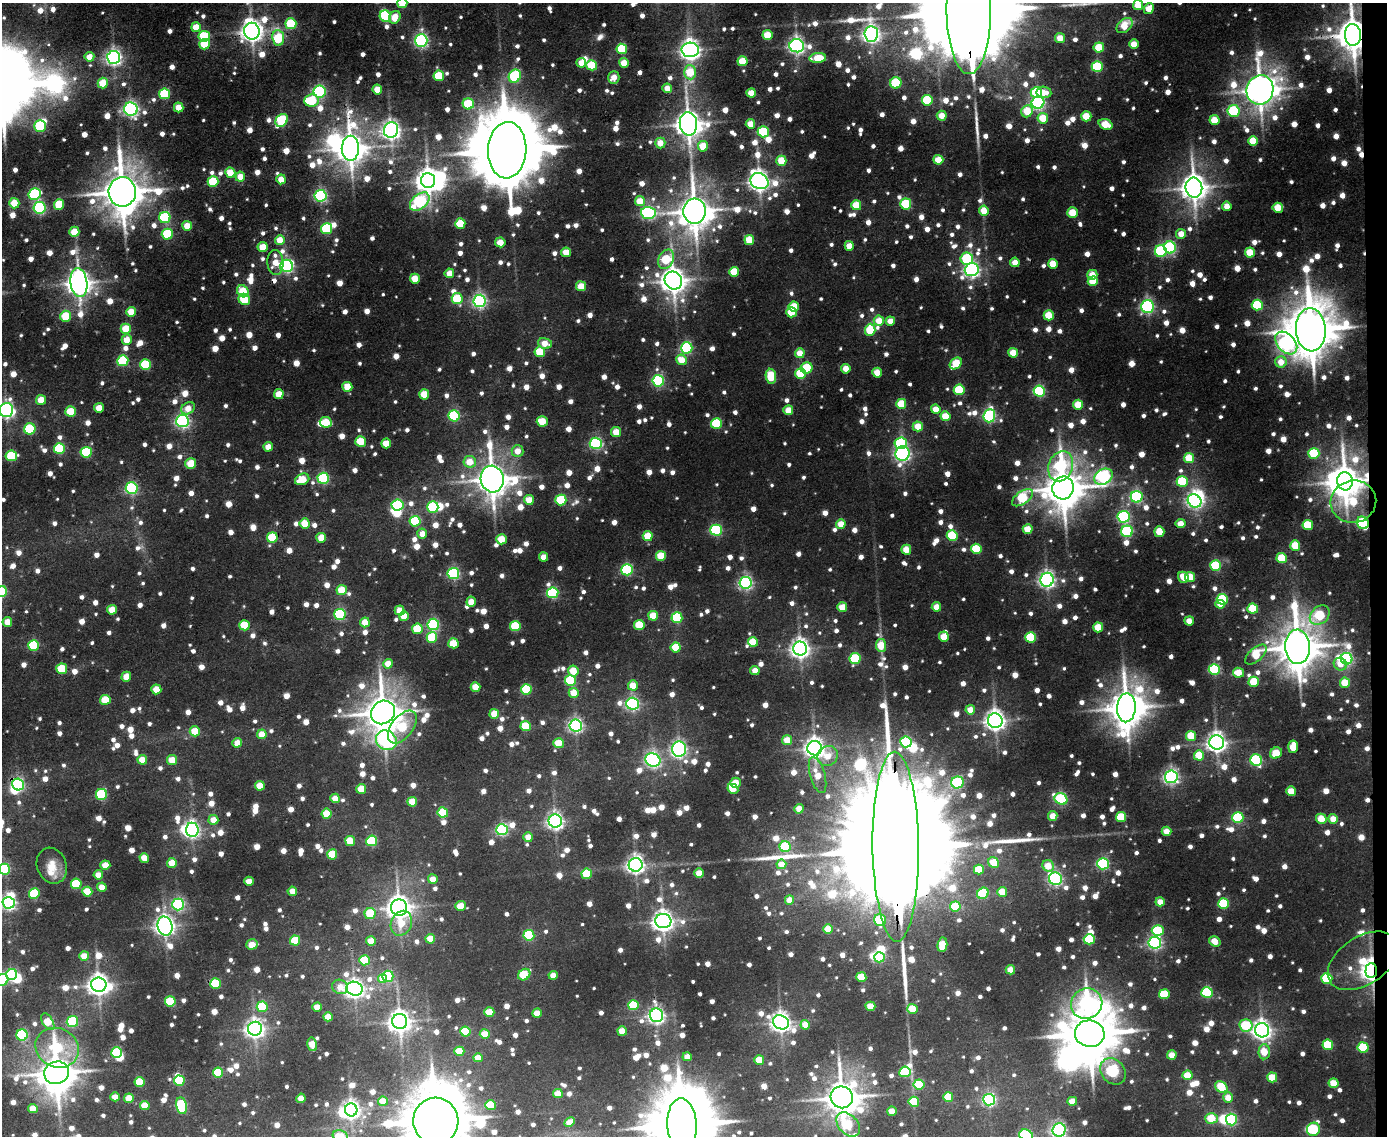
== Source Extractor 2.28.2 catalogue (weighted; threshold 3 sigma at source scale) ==
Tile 9 of 3 x 4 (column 3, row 3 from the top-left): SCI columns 2897-4281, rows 1135-2268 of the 4515 x 4537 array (HDU 1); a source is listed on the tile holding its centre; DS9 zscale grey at full resolution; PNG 1389 x 1138 px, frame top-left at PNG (2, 3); each listed source drawn as its Kron ellipse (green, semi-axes under 4 px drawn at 4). Shown black and unused: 1% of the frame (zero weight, under 3 of 4 exposures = <1% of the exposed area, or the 3 px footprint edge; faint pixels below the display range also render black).
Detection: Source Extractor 2.28.2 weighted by HDU 2 'WHT'; one run over the whole footprint, this tile lists its part. Background 0.0429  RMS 0.0073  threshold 0.0331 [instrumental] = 3 sigma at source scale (4.5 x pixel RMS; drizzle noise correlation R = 1.50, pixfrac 1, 0.05/0.05 arcsec/px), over >= 5 px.
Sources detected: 1884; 13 too faint to see at this stretch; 24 inside a brighter object's white glare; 3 cosmic-ray / hot-pixel residue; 6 long thin detections or spike segments (spike, bleed or trail) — neither listed nor drawn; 22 inside a brighter listed object's ellipse — not listed separately; of the other 1816, all 500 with FLUX_AUTO >= 12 (the completeness limit of this list) listed and drawn (1316 fainter detections not listed), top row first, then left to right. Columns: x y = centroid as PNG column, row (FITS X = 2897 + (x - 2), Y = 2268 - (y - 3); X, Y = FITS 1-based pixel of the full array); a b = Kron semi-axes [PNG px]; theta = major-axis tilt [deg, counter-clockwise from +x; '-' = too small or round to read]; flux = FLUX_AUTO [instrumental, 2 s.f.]
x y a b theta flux
402 3 5 5 - 28
1138 5 5 5 - 21
969 9 65 22 90 50000
1149 9 6 5 - 20
385 16 6 5 - 54
395 17 6 5 - 19
291 24 5 5 - 57
1125 25 9 6 42 22
196 27 5 5 - 20
252 31 8 8 - 710
871 34 7 7 - 430
767 35 5 5 - 27
1353 35 11 8 -87 2100
204 36 5 5 - 55
278 38 8 6 -83 57
1060 38 5 5 - 16
421 40 6 6 - 240
204 44 5 5 - 33
1134 44 5 4 - 14
797 46 7 6 - 360
1099 47 5 5 - 30
622 49 5 5 - 57
690 50 8 7 - 630
89 57 5 5 - 13
114 57 6 6 - 350
818 58 8 5 5 31
743 61 5 5 - 33
581 63 5 5 - 13
624 63 5 5 - 19
592 65 5 5 - 48
1097 67 5 5 - 72
690 72 7 6 - 30
439 76 5 5 - 40
515 76 7 6 - 110
614 78 6 5 - 15
103 83 5 5 - 24
896 83 5 5 - 59
667 88 5 4 - 13
377 89 5 5 - 18
1260 90 15 13 71 1700
320 91 6 6 - 150
1036 92 5 5 - 71
1044 92 7 5 -7 13
751 93 4 4 - 16
165 94 5 5 - 63
927 100 5 5 - 61
312 101 7 6 - 54
1038 103 6 6 - 210
468 104 5 5 - 46
179 107 5 5 - 20
131 109 7 6 - 260
1027 111 6 5 - 28
1234 111 6 6 - 72
942 116 5 5 - 14
1086 116 5 5 - 27
1043 118 5 5 - 24
282 120 7 5 49 82
1214 120 5 5 - 23
688 124 11 8 -84 1300
750 124 5 4 - 16
1106 124 7 5 -21 27
40 126 6 5 - 73
391 130 8 7 - 520
763 132 5 5 - 51
1253 141 5 5 - 32
660 143 5 5 - 14
703 146 5 5 - 23
350 148 12 8 89 1600
507 150 28 19 88 12000
938 160 5 5 - 22
781 161 5 5 - 26
230 173 5 5 - 21
240 177 5 5 - 16
281 179 5 4 - 16
428 180 7 7 - 860
759 181 9 7 -27 600
213 182 5 5 - 47
1194 188 10 8 -83 1300
122 192 15 13 -88 3300
34 194 6 6 - 96
320 196 6 6 - 180
640 201 5 5 - 20
420 202 11 7 42 130
14 203 5 5 - 23
59 204 5 5 - 34
906 204 5 5 - 52
856 205 5 5 - 29
1227 206 5 4 - 13
39 208 6 6 - 130
1278 208 5 5 - 24
695 211 12 11 - 2000
984 211 5 5 - 19
1072 212 5 5 - 27
648 213 7 6 - 190
165 218 5 5 - 91
460 224 5 5 - 45
187 226 5 5 - 17
326 229 5 5 - 73
74 232 5 5 - 25
167 234 5 5 - 62
1181 234 5 5 - 12
280 240 5 5 - 17
749 240 5 5 - 30
500 242 5 5 - 17
849 246 5 4 - 14
263 247 5 5 - 22
1170 247 6 5 - 150
1161 251 6 6 - 96
566 252 5 5 - 18
1250 252 5 5 - 28
967 258 6 6 - 63
666 259 10 7 63 47
1015 262 5 5 - 14
275 263 12 8 -89 16
1053 264 5 5 - 21
287 266 6 6 - 210
972 270 7 6 - 340
734 272 5 5 - 34
449 273 5 4 - 13
1092 275 5 5 - 19
415 279 5 5 - 18
673 281 9 8 - 1100
1093 281 5 5 - 29
79 283 14 8 -83 1100
581 286 5 5 - 21
243 291 6 5 - 35
244 299 6 5 - 38
457 299 5 5 - 52
479 301 6 6 - 240
1257 305 5 5 - 58
794 307 5 5 - 24
1147 307 6 6 - 210
131 312 5 5 - 16
791 312 5 5 - 27
1049 315 5 5 - 31
66 316 5 5 - 37
879 321 5 5 - 18
890 321 4 4 - 14
126 329 5 5 - 29
870 330 6 5 - 38
1311 330 21 15 -86 4900
127 340 5 5 - 15
545 343 7 5 -12 14
1286 343 13 9 -47 250
687 348 6 5 - 130
540 352 5 5 - 36
800 353 5 5 - 16
1013 353 5 5 - 21
681 360 5 5 - 20
123 361 5 5 - 76
1281 362 6 5 - 16
956 363 7 5 41 34
145 364 5 5 - 57
807 368 6 5 - 49
846 369 5 4 - 17
877 373 5 5 - 21
801 374 5 5 - 42
771 376 7 5 -81 41
658 381 6 5 - 130
347 387 5 5 - 19
959 390 5 5 - 50
1039 391 5 5 - 110
279 394 5 5 - 19
424 394 5 5 - 28
41 400 5 5 - 20
901 404 5 5 - 31
1078 405 5 5 - 27
99 408 5 5 - 18
188 408 7 5 31 14
936 409 5 4 - 16
6 410 7 7 - 280
788 410 5 5 - 18
71 412 5 5 - 33
454 416 5 5 - 100
945 416 5 5 - 27
989 416 6 6 - 150
182 421 6 6 - 260
542 421 5 5 - 27
326 422 6 5 - 31
716 423 5 5 - 60
918 426 5 5 - 19
30 429 5 5 - 75
616 432 5 5 - 18
361 441 5 5 - 31
386 443 5 5 - 20
596 443 6 5 - 140
901 443 6 6 - 74
268 447 4 4 - 12
59 448 5 5 - 74
518 451 6 6 - 12
86 452 5 5 - 78
902 453 7 7 - 260
1314 453 5 5 - 50
11 456 6 5 - 54
1189 458 5 5 - 28
470 462 6 6 - 18
191 464 5 5 - 27
1061 466 15 12 70 120
1103 477 10 7 30 220
323 478 5 5 - 120
302 479 7 5 24 24
492 479 13 11 -77 1900
1182 481 5 5 - 54
1345 481 9 7 -83 1900
132 488 6 6 - 130
1063 488 11 10 - 2800
1137 497 6 6 - 130
1022 498 12 6 35 63
529 500 5 5 - 18
561 500 5 5 - 63
1195 501 7 6 - 260
1353 502 23 21 14 46
397 505 6 5 - 93
433 507 5 5 - 67
1124 517 6 6 - 150
415 521 5 5 - 53
305 523 5 5 - 22
1363 523 6 5 - 99
841 524 5 4 - 19
1181 524 5 4 - 14
1308 525 5 5 - 46
1028 529 5 5 - 21
716 530 5 5 - 120
1127 531 6 6 - 83
1159 532 5 5 - 23
422 534 5 5 - 13
952 535 5 5 - 60
648 536 5 5 - 26
272 538 5 5 - 54
321 538 5 5 - 20
501 539 5 5 - 30
1295 545 5 5 - 31
976 549 5 5 - 40
906 550 5 5 - 21
661 556 5 5 - 32
543 557 4 4 - 15
1282 558 5 5 - 32
1216 566 5 5 - 60
627 570 5 5 - 96
453 573 6 5 - 140
1183 577 6 5 - 17
1190 577 5 5 - 27
1047 580 7 6 - 370
746 583 6 6 - 230
342 590 5 5 - 26
2 592 6 5 - 66
553 593 5 5 - 110
1222 599 5 5 - 61
471 602 5 4 - 12
1220 604 5 4 - 13
842 607 5 5 - 20
936 607 5 4 - 17
1253 608 5 5 - 38
112 610 5 5 - 19
400 610 5 5 - 16
340 614 5 5 - 97
1320 615 11 8 40 48
404 616 5 5 - 25
653 616 5 5 - 23
677 618 5 5 - 70
1189 621 5 4 - 13
7 622 5 5 - 16
365 622 5 5 - 20
433 624 6 5 - 130
244 625 5 5 - 34
639 625 5 5 - 38
515 626 5 5 - 49
1098 627 5 5 - 27
417 629 5 5 - 37
432 637 5 5 - 41
944 637 5 5 - 21
1031 637 5 5 - 54
753 642 5 5 - 31
453 643 5 5 - 30
34 645 5 5 - 64
881 645 6 5 - 28
676 647 5 5 - 28
1297 647 17 12 -88 3300
800 649 7 7 - 540
1256 655 13 6 42 34
855 658 5 5 - 63
1347 659 6 5 - 160
388 664 5 5 - 16
1340 664 7 6 - 13
62 669 5 5 - 40
1214 669 5 5 - 82
755 670 4 4 - 12
573 671 5 5 - 19
1238 673 5 5 - 18
126 677 5 4 - 15
570 680 5 5 - 66
1254 682 5 5 - 35
1345 683 5 5 - 23
633 685 5 5 - 19
475 687 5 5 - 23
156 689 5 5 - 18
526 689 5 5 - 56
574 693 5 5 - 17
105 700 5 5 - 33
632 704 6 6 - 200
1126 708 14 9 87 2200
970 710 5 4 - 15
383 712 12 11 - 2600
494 714 5 5 - 18
995 721 7 7 - 610
576 725 6 6 - 250
526 726 5 5 - 33
402 727 19 11 53 55
195 731 5 5 - 29
262 734 5 5 - 17
1191 736 5 5 - 31
386 740 11 9 -35 190
787 740 5 5 - 17
906 742 5 5 - 95
1217 742 7 7 - 590
237 743 5 4 - 14
558 743 5 5 - 25
1293 747 6 5 - 21
815 748 7 7 - 570
679 749 7 7 - 310
1276 753 6 5 - 24
1199 755 5 5 - 24
828 756 10 9 - 15
142 760 5 5 - 21
172 760 5 5 - 20
653 760 8 6 -23 260
1256 760 6 5 - 110
818 775 19 7 -74 18
1171 777 6 6 - 280
957 782 6 6 - 85
736 783 5 5 - 19
18 784 6 6 - 170
260 786 5 5 - 18
361 789 5 5 - 24
733 789 6 4 -30 22
1291 791 5 5 - 18
101 794 5 5 - 77
335 798 5 4 - 15
1061 799 6 5 - 110
412 802 5 5 - 22
799 809 5 4 - 15
443 812 5 5 - 41
327 814 5 5 - 26
1053 816 5 4 - 13
1121 817 5 5 - 41
1238 818 5 5 - 72
1321 819 5 5 - 21
1333 819 5 4 - 13
213 820 5 5 - 16
555 821 6 6 - 380
192 830 7 6 - 300
502 830 6 5 - 140
1166 831 5 4 - 13
528 837 4 4 - 15
350 841 5 5 - 26
372 841 5 5 - 76
785 847 5 5 - 64
896 847 95 23 -89 84000
332 854 5 5 - 35
144 858 5 5 - 17
994 862 6 5 - 20
172 863 5 5 - 22
781 864 5 5 - 14
1103 864 6 5 - 140
105 865 5 4 - 17
636 865 7 7 - 470
52 866 18 14 -68 15
1048 866 6 5 - 22
4 869 5 5 - 85
979 870 5 5 - 32
699 873 5 4 - 18
587 874 5 5 - 37
98 875 4 4 - 13
433 879 5 5 - 13
1055 879 6 6 - 230
249 881 5 4 - 15
76 884 5 5 - 46
102 887 5 4 - 13
292 891 4 4 - 12
87 892 5 5 - 29
1002 892 5 5 - 21
983 893 6 5 - 59
34 894 5 5 - 65
789 900 4 4 - 13
1160 902 4 4 - 13
9 903 6 6 - 270
178 904 6 6 - 150
1224 904 5 5 - 64
460 906 5 4 - 17
955 906 5 5 - 31
399 907 8 8 - 890
370 914 6 5 - 34
880 920 6 6 - 52
663 921 8 7 - 700
401 923 13 10 65 20
165 926 10 7 -76 600
828 929 5 5 - 20
1158 930 6 5 - 46
529 935 5 5 - 71
430 939 5 4 - 18
1089 939 5 5 - 58
295 941 5 5 - 36
371 941 5 5 - 18
1215 941 6 5 - 13
1155 943 6 6 - 240
252 944 6 5 - 15
942 945 7 5 83 25
84 956 5 4 - 18
879 957 5 5 - 90
364 960 5 5 - 38
1363 961 39 24 33 260
1010 970 5 4 - 13
1371 970 7 5 86 640
12 975 5 5 - 120
524 975 6 5 - 46
553 975 4 4 - 13
388 976 6 5 - 100
861 977 5 5 - 28
1327 978 5 5 - 54
383 979 4 4 - 13
2 980 6 6 - 76
215 984 5 5 - 47
99 985 8 7 - 730
340 987 8 7 - 12
354 989 8 7 - 500
1207 992 5 5 - 81
1164 994 5 5 - 41
170 1001 5 5 - 46
1087 1004 16 15 - 150
633 1005 5 5 - 48
870 1006 5 4 - 18
262 1007 5 5 - 45
317 1007 5 4 - 16
912 1009 5 4 - 24
489 1012 5 4 - 24
537 1013 5 4 - 16
656 1015 7 6 - 360
328 1017 5 4 - 18
400 1021 8 7 - 830
48 1022 9 5 -58 27
72 1022 5 5 - 72
781 1022 8 6 -28 580
805 1025 5 4 - 15
1246 1026 6 6 - 51
255 1029 7 7 - 510
1262 1030 7 7 - 540
622 1031 5 4 - 18
465 1032 5 5 - 43
485 1034 5 4 - 22
1090 1034 15 13 -9 5200
22 1035 5 5 - 98
312 1044 7 4 -76 21
1328 1045 5 5 - 44
1363 1047 5 5 - 44
57 1048 22 19 -26 60
459 1051 5 4 - 27
1264 1052 7 5 88 20
117 1053 5 5 - 75
1172 1055 5 4 - 15
687 1057 5 4 - 13
478 1058 5 4 - 17
759 1060 5 4 - 23
1113 1071 14 11 -46 120
218 1072 5 5 - 47
905 1072 5 5 - 69
57 1073 12 11 - 2400
1187 1075 5 5 - 23
1272 1077 5 5 - 25
179 1081 5 5 - 59
140 1082 5 5 - 34
1333 1083 5 5 - 19
919 1084 5 5 - 48
1221 1087 7 5 -40 37
558 1094 5 4 - 18
115 1097 4 4 - 13
842 1097 11 11 - 2100
948 1097 5 5 - 28
1228 1097 5 5 - 12
129 1098 5 4 - 21
301 1098 4 4 - 14
989 1100 6 5 - 210
383 1101 5 4 - 19
1072 1101 5 4 - 15
914 1102 5 5 - 39
491 1105 5 5 - 36
145 1106 5 5 - 23
181 1106 8 5 -79 85
33 1108 5 4 - 14
351 1110 6 6 - 450
892 1111 5 4 - 15
1211 1118 6 5 - 26
1231 1120 6 5 - 110
436 1121 23 22 - 8600
569 1122 5 4 - 16
848 1124 14 9 -46 40
682 1125 26 14 -86 9400
1314 1129 7 6 - 63
1059 1130 7 6 - 260
1026 1135 7 5 -24 110
340 1136 7 5 -13 22
Overlapping masked pixels (flux is a lower limit): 13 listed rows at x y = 969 9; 252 31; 1353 35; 282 120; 350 148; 1286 343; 279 394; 1345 481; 1363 523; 18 784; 896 847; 1363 961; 1371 970
Isophote crosses this tile's border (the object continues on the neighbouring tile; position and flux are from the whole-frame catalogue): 15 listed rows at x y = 402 3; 1138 5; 969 9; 252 31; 1353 35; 6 410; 2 592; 4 869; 9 903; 2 980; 436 1121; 682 1125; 1059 1130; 1026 1135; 340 1136
Unlisted compact peaks at least as high as the median listed source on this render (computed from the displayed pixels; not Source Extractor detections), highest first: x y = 66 98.